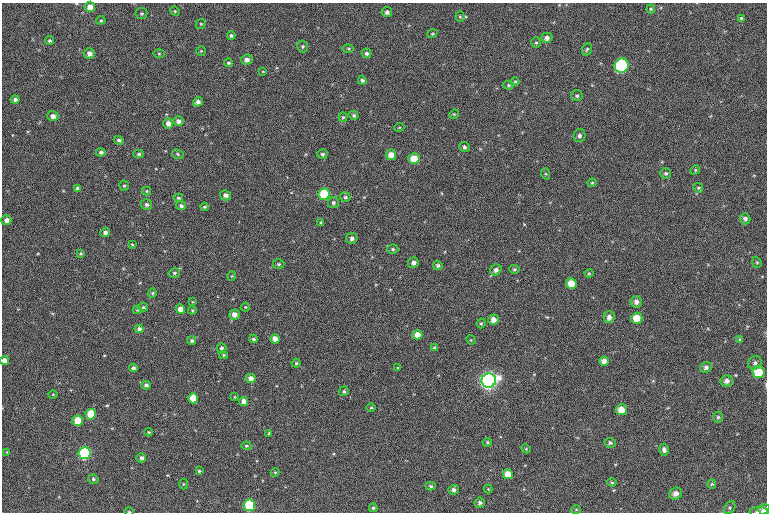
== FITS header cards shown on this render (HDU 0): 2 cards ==
NAXIS1  =                  765 /fastest changing axis
NAXIS2  =                  510 /next to fastest changing axis

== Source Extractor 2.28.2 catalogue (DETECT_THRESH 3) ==
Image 765 x 510 px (HDU 0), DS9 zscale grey, 1 PNG px = 1 image px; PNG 769 x 514 px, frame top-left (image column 1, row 510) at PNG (2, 3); each listed source drawn as its Kron ellipse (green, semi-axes under 4 px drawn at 4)
Background 138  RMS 8.2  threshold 24.5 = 3 sigma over >= 5 px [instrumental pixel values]
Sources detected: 155; all 155 listed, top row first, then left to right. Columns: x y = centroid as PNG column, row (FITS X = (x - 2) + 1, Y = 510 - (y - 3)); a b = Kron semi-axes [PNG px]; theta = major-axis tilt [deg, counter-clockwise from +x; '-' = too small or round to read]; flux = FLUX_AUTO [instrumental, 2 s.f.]
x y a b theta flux
90 7 5 5 - 4500
651 9 4 4 - 690
175 11 5 4 - 650
387 12 5 5 - 1700
141 14 6 5 - 860
460 17 5 4 - 670
741 18 4 4 - 630
101 20 4 4 - 620
201 24 5 4 - 670
432 34 5 3 - 560
231 36 4 4 - 1000
547 38 5 5 - 2300
49 41 5 4 - 1000
536 43 5 4 - 740
303 46 6 5 - 900
348 49 5 4 - 690
587 49 6 4 71 870
201 51 4 4 - 520
89 53 5 5 - 2300
159 53 5 3 - 560
367 53 5 4 - 1100
247 60 6 5 - 2000
228 63 4 4 - 830
622 66 7 7 - 57000
263 71 4 2 - 370
362 80 4 4 - 1000
515 82 4 4 - 580
508 85 5 4 - 770
577 96 5 5 - 1000
15 99 4 4 - 1500
198 102 5 4 - 2000
454 114 5 4 - 590
353 115 5 4 - 850
53 116 5 5 - 2300
343 117 5 4 - 810
178 121 5 5 - 2000
168 123 5 5 - 2400
399 128 5 3 - 460
579 136 6 6 - 1600
119 140 5 3 - 1100
464 147 5 5 - 1100
101 152 5 4 - 1300
139 154 5 4 - 960
178 154 6 4 -25 780
322 154 5 5 - 1200
391 155 5 5 - 5100
414 158 5 5 - 8700
695 170 5 4 - 650
666 173 5 5 - 1100
546 174 6 4 -71 590
592 183 4 4 - 560
124 186 5 4 - 710
698 188 5 4 - 770
78 189 4 4 - 1800
147 191 4 4 - 640
324 194 6 5 - 30000
225 195 5 5 - 2100
345 197 5 5 - 1100
178 198 5 4 - 740
333 203 5 5 - 1100
146 204 5 5 - 1300
181 206 5 4 - 1400
204 207 4 3 - 630
745 219 5 5 - 1700
6 220 5 5 - 2300
321 223 4 3 - 630
105 232 5 4 - 2000
352 238 5 5 - 1800
132 244 3 3 - 510
393 249 5 4 - 920
80 254 4 4 - 740
757 262 5 4 - 710
413 263 5 5 - 1900
278 264 6 4 2 890
438 265 5 4 - 1100
514 269 5 4 - 950
496 270 6 5 - 1900
174 273 6 4 14 930
589 273 4 4 - 590
232 276 5 3 - 390
571 283 5 5 - 6600
152 293 4 4 - 650
192 302 4 2 - 390
636 302 6 5 - 2200
143 307 5 3 - 760
245 307 4 4 - 490
180 309 4 4 - 5400
137 310 4 4 - 490
192 310 4 3 - 530
234 314 5 5 - 3100
609 317 6 5 - 2200
637 318 5 5 - 8300
493 320 5 5 - 3200
481 323 5 4 - 700
139 329 4 4 - 1500
417 335 5 4 - 4900
253 339 4 4 - 1000
275 339 5 4 - 4200
740 339 4 4 - 780
471 340 5 4 - 490
192 341 4 4 - 1100
222 348 5 5 - 1200
434 348 4 4 - 790
223 355 4 4 - 660
4 360 4 4 - 3400
604 361 5 4 - 2800
296 363 4 4 - 730
755 363 7 6 - 1500
706 367 6 5 - 1800
133 368 4 4 - 1100
398 368 3 2 - 380
759 372 6 6 - 10000
251 378 5 4 - 3100
489 380 7 7 - 260000
727 381 6 5 - 2200
146 385 4 4 - 1300
344 391 5 4 - 940
53 394 5 3 - 430
235 397 4 2 - 390
193 398 5 5 - 11000
244 401 4 4 - 3500
371 408 5 3 - 530
621 410 6 5 - 5900
91 414 5 5 - 16000
718 417 5 5 - 900
78 421 5 5 - 14000
148 432 4 3 - 490
269 433 4 3 - 680
487 442 5 4 - 700
610 443 5 5 - 1100
246 446 5 4 - 740
526 449 4 3 - 490
664 450 6 4 -75 1800
7 452 3 3 - 400
84 453 6 6 - 83000
141 458 5 4 - 1400
199 471 4 3 - 810
275 472 4 4 - 570
508 474 5 5 - 5800
93 479 5 4 - 1100
612 482 4 4 - 570
183 484 5 3 - 480
712 484 5 4 - 620
431 486 5 4 - 750
488 489 4 4 - 470
454 490 5 4 - 1800
676 494 6 6 - 3100
480 503 5 5 - 1500
249 505 6 5 - 39000
373 508 4 4 - 800
730 508 7 5 58 1100
764 509 6 5 - 3500
576 510 4 3 - 410
129 512 4 3 - 490
759 512 9 4 3 1300
At the frame edge (FLAGS 8, measured only in part): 5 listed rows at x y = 4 360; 759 372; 764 509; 129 512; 759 512

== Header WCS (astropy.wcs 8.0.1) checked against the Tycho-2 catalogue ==
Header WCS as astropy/WCSLIB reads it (CRVAL/CRPIX/CD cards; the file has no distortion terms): RA---TAN/DEC--TAN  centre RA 19:38:09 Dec +11:41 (294.54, +11.68 deg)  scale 1.07 arcsec/px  FOV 13.7' x 9.1'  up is -180 deg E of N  parity flipped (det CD > 0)
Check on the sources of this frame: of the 60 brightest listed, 9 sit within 1.5 arcsec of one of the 15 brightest Tycho-2 stars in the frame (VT <= 12.68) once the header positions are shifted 0.05 arcsec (0.01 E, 0.05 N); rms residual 0.51 arcsec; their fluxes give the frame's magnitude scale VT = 22.26 - 2.5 log10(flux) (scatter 0.06 mag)
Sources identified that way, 8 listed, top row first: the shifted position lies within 1.5 arcsec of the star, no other Tycho-2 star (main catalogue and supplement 1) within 3.0 arcsec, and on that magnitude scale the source's flux lands within +1.5 / -3 mag of the star's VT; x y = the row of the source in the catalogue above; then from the Tycho-2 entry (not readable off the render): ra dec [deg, ICRS J2000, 3 dp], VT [Tycho-2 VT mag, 2 dp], TYC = Tycho-2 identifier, HIP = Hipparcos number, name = IAU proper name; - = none
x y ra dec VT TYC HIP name
622 66 294.466 +11.628 10.34 1064-1854-1 - -
324 194 294.557 +11.666 10.87 1064-204-1 - -
759 372 294.425 +11.719 12.09 1064-5282-1 - -
193 398 294.597 +11.727 12.19 1064-3807-1 - -
91 414 294.628 +11.731 11.75 1064-2799-1 - -
78 421 294.632 +11.733 11.65 1064-4577-1 - -
84 453 294.630 +11.743 10.00 1064-3943-1 - -
249 505 294.580 +11.759 10.85 1064-3555-1 - -